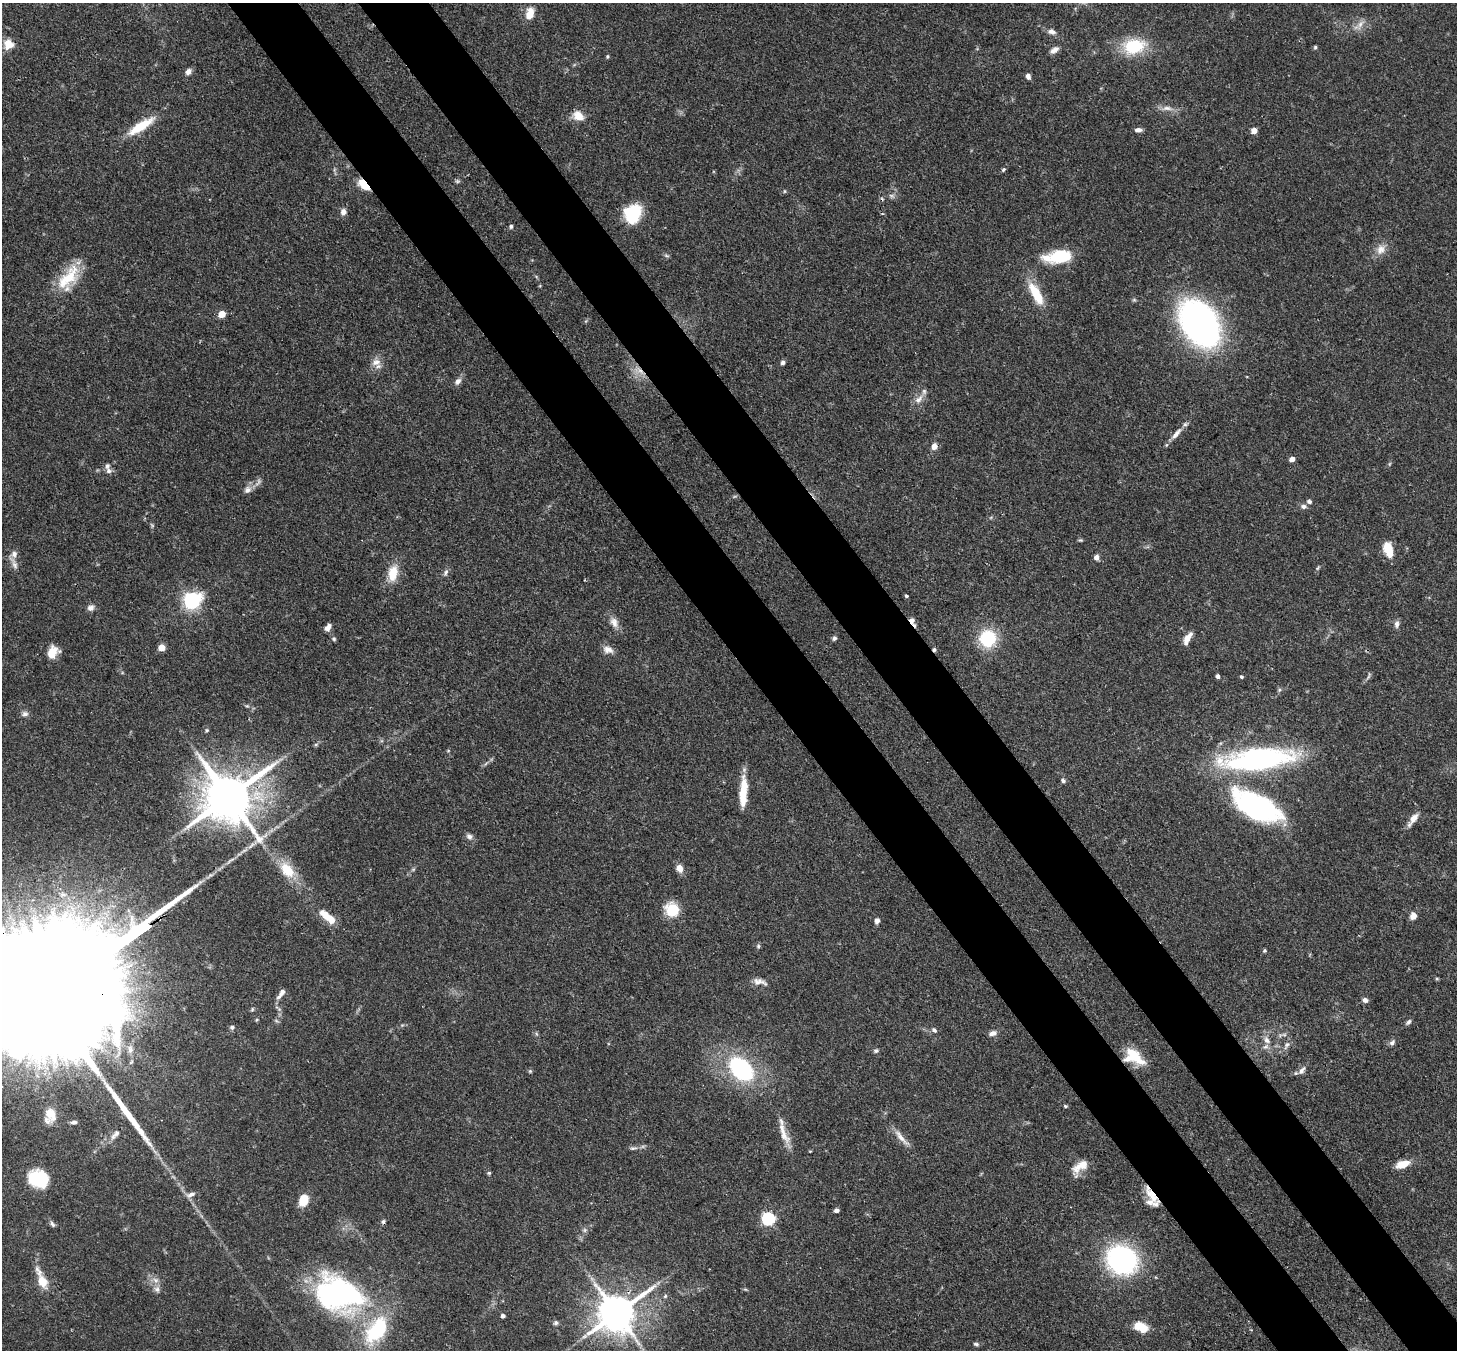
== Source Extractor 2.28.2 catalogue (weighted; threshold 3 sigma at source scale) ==
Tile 6 of 4 x 4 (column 2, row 2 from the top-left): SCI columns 1545-2999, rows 3067-4414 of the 6007 x 5984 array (HDU 1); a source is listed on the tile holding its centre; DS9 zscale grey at full resolution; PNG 1459 x 1352 px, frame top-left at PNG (2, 3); no overlay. Shown black and unused: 10% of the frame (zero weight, under 3 of 4 exposures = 8% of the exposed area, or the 3 px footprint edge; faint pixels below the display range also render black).
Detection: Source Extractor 2.28.2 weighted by HDU 2 'WHT'; one run over the whole footprint, this tile lists its part. Background 0.117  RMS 0.0042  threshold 0.019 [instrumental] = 3 sigma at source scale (4.5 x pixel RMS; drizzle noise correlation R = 1.50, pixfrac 1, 0.05/0.05 arcsec/px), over >= 5 px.
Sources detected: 147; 3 cosmic-ray / hot-pixel residue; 2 long thin detections or spike segments (spike, bleed or trail) — not listed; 11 inside a brighter listed object's ellipse — not listed separately; the other 131 listed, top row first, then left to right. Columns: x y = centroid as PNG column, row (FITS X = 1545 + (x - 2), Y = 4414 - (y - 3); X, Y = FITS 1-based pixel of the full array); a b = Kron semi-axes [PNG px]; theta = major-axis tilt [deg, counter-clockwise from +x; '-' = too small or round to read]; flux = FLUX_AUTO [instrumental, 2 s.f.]
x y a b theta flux
530 14 14 9 77 5.6
1360 24 13 6 60 2.4
1052 32 11 7 -15 2.1
8 44 13 12 - 4.7
1134 46 21 14 10 23
1315 47 5 4 - 0.65
1054 50 11 6 33 2.2
607 56 5 4 - 0.56
188 72 7 5 50 2.2
1028 76 6 5 - 1.5
1167 108 14 6 0 2.7
578 116 15 11 -32 5
141 126 31 8 32 14
1138 130 8 5 3 1.8
1254 131 5 4 - 4
1003 169 7 5 46 0.79
457 181 6 4 -18 0.7
363 185 15 7 -44 7.4
784 191 6 4 90 0.48
892 196 9 6 -16 1.2
343 212 8 7 - 2.2
633 214 21 18 67 18
511 226 5 5 - 0.85
1381 249 14 11 71 4.1
666 256 8 3 -19 0.67
1061 256 28 15 7 16
68 277 38 17 47 16
1036 294 30 10 -61 12
222 314 5 5 - 7
1200 324 46 31 -55 150
376 362 14 9 20 3.4
783 363 6 5 - 1.1
458 381 10 7 47 2
919 399 15 8 45 3.1
1176 434 20 7 48 3.5
934 446 7 6 - 2.9
1292 459 4 4 - 3.3
109 471 8 7 - 1.5
247 490 11 9 41 2.4
1309 501 6 5 - 1.2
1304 506 8 6 -4 1.5
152 525 7 4 -37 0.56
1080 540 6 5 - 0.58
1389 548 15 13 -59 6
1096 557 6 5 - 2.1
14 564 16 6 -70 2.4
446 572 10 5 66 1.2
393 573 19 11 81 8.8
906 596 4 3 - 0.72
192 601 7 6 - 150
91 608 9 7 30 1.9
912 621 13 5 -60 2.7
614 622 15 9 -69 3.4
1397 624 10 6 84 1.5
328 627 9 5 55 2.4
834 638 6 5 - 1.1
1188 638 15 6 59 4
334 639 6 5 - 0.69
988 639 15 15 - 24
162 648 5 5 - 7.2
608 650 14 9 -18 2.9
53 652 14 11 64 5.9
1218 676 5 4 - 1.1
1368 676 11 4 67 0.85
1241 677 4 4 - 0.65
25 714 9 7 15 1.5
206 730 5 4 - 0.59
316 744 6 4 19 0.68
1259 759 54 16 6 130
1063 781 6 5 - 0.98
229 797 16 14 32 2400
743 797 36 8 89 9.8
1256 806 62 27 -28 74
1413 819 19 6 55 3.7
469 837 9 7 -18 1.7
679 868 8 6 -63 3.8
287 870 24 14 -49 11
672 910 15 14 - 12
327 916 25 8 -39 7.2
1413 916 8 7 - 3.1
877 921 6 5 - 1.7
758 946 6 5 - 0.71
1265 951 4 4 - 0.66
760 982 20 8 -12 3
282 992 9 6 58 1.6
1365 1000 7 5 -21 1.6
252 1009 6 4 61 0.59
1408 1022 9 5 46 1
232 1027 6 6 - 1
934 1030 7 5 -28 1.1
993 1033 10 6 15 2.1
1267 1040 11 7 -57 2.4
1392 1042 8 6 43 1.3
1287 1045 14 6 62 1.8
130 1050 13 8 -90 2.8
876 1051 7 5 11 0.92
1134 1057 22 14 -29 12
741 1069 23 16 -45 52
1302 1070 13 6 52 2
530 1071 5 5 - 0.54
1065 1106 5 4 - 0.53
50 1113 17 15 -68 6.4
74 1122 8 4 3 1.2
115 1134 17 6 47 2.3
783 1134 31 9 -63 6.3
901 1138 30 7 -48 4.4
633 1148 10 5 6 1.2
1083 1164 21 12 50 5.3
1403 1164 15 8 18 6.6
489 1173 5 4 - 0.61
38 1178 21 17 -17 19
191 1194 12 6 22 2
1152 1196 28 8 -53 6.9
303 1201 11 8 71 8.2
836 1210 5 4 - 1.6
768 1219 6 6 - 66
52 1224 9 5 -58 1.1
585 1230 6 6 - 0.94
1122 1260 27 23 -27 73
155 1280 10 6 -27 2
42 1281 16 10 -64 6.8
157 1289 9 8 - 1.9
745 1289 6 4 -18 0.49
338 1294 51 34 -17 100
665 1296 6 5 - 0.71
616 1313 12 11 - 1200
503 1316 4 4 - 1.6
556 1323 6 6 - 1
1141 1327 14 9 -26 9.9
377 1329 42 22 55 33
976 1344 8 4 -15 0.83
Overlapping masked pixels (flux is a lower limit): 8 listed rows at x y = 363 185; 892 196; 912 621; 229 797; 1134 1057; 1152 1196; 338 1294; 616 1313
Isophote crosses this tile's border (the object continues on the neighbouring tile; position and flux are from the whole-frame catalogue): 1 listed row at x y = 377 1329